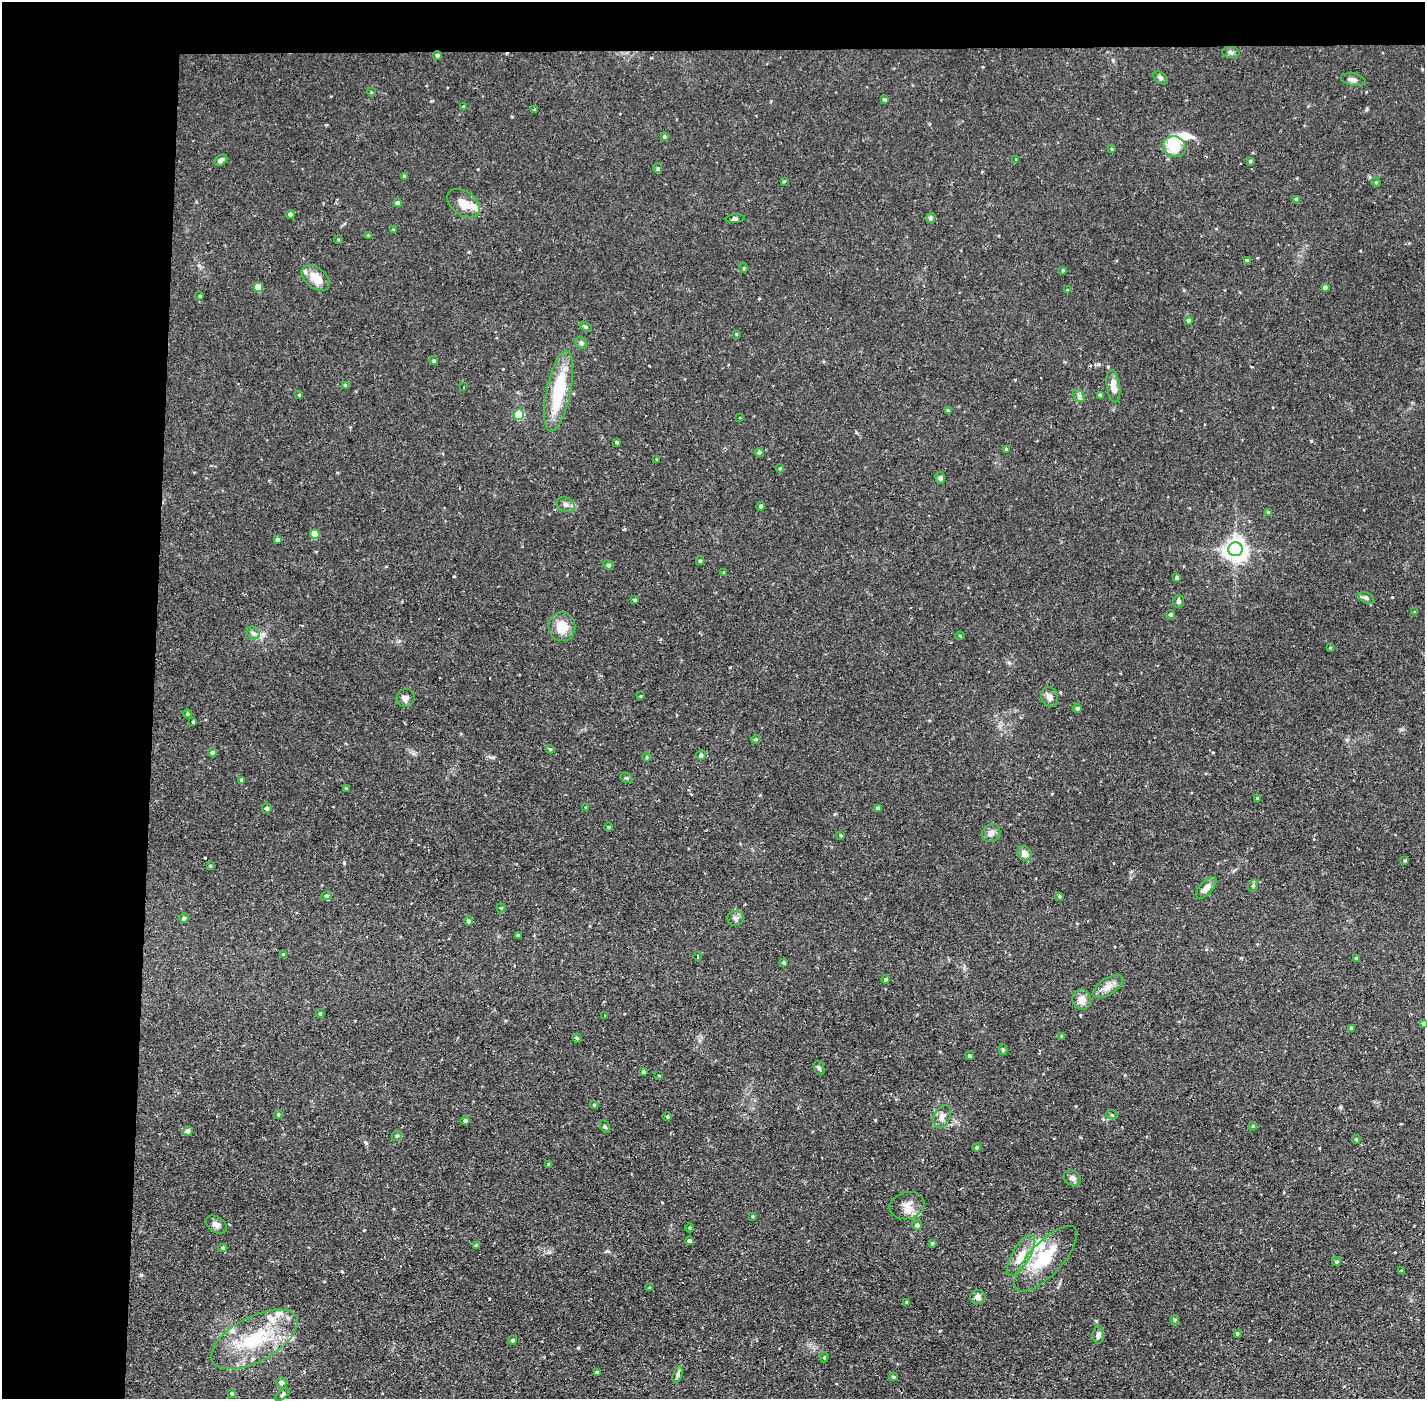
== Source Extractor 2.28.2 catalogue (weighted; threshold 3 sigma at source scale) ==
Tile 1 of 3 x 3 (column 1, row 1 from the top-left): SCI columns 1-1423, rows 2848-4244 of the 4268 x 4297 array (HDU 1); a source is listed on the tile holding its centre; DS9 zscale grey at full resolution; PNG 1427 x 1401 px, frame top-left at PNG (2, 2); each listed source drawn as its Kron ellipse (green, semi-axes under 4 px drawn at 4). Shown black and unused: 14% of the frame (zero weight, under 2 of 3 exposures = <1% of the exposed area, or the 3 px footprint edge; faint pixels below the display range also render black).
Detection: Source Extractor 2.28.2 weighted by HDU 2 'WHT'; one run over the whole footprint, this tile lists its part. Background 0.0735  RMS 0.0063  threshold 0.0284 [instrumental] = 3 sigma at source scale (4.5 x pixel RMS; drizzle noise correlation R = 1.50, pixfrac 1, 0.05/0.05 arcsec/px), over >= 5 px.
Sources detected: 181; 1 inside a brighter object's white glare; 5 cosmic-ray / hot-pixel residue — neither listed nor drawn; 7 inside a brighter listed object's ellipse — not listed separately; the other 168 listed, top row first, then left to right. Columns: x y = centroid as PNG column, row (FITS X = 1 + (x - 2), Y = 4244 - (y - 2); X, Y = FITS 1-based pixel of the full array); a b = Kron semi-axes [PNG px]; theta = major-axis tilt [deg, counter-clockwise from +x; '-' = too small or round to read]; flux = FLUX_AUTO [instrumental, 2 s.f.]
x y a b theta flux
1231 52 8 5 -3 1.5
437 55 4 4 - 1.4
1161 78 8 5 -37 1.3
1353 80 12 6 -11 2.9
371 92 4 3 - 0.47
884 99 3 3 - 0.87
463 107 4 3 - 0.78
535 110 3 3 - 0.66
664 136 4 4 - 0.94
1175 147 12 10 -21 18
1112 149 3 3 - 0.69
221 160 7 5 31 2
1016 160 4 3 - 1.1
1250 161 4 4 - 0.87
658 168 5 4 - 0.91
405 176 3 3 - 1.3
784 181 3 2 - 1
1376 182 5 4 - 0.8
1296 199 4 3 - 0.97
397 203 4 4 - 1.8
463 203 18 11 -35 8.6
290 214 4 4 - 1.9
931 218 5 4 - 1.7
735 219 9 4 4 1.3
393 230 3 3 - 0.79
369 236 4 4 - 0.84
338 239 4 3 - 0.52
1247 261 4 4 - 1.5
744 268 5 3 - 0.55
1063 270 4 4 - 0.65
316 278 16 10 -38 10
258 287 5 5 - 13
1325 287 4 4 - 2.2
1067 290 4 3 - 0.52
200 296 3 3 - 0.85
1188 320 4 4 - 1.5
586 327 7 4 -32 0.92
736 334 4 4 - 0.54
581 343 6 5 - 1.3
434 361 4 4 - 1.1
345 385 4 3 - 0.94
1113 386 16 6 -82 5.9
463 387 3 2 - 1.2
559 391 41 12 78 34
299 395 3 3 - 0.63
1100 395 4 4 - 1.6
1079 396 7 5 -47 1.5
948 411 4 3 - 1
519 415 5 5 - 30
740 418 3 2 - 0.55
617 442 3 3 - 0.89
1006 449 4 4 - 0.59
759 452 4 4 - 1.3
657 459 3 3 - 0.51
780 468 4 3 - 0.53
940 478 6 5 - 1.3
566 504 9 7 -31 2.3
761 506 4 4 - 1.3
1268 512 4 4 - 0.82
315 534 5 5 - 14
277 539 4 4 - 1.7
1235 549 7 7 - 450
700 561 4 3 - 0.99
609 565 6 4 -28 0.93
724 572 3 2 - 0.81
1177 578 4 4 - 1.4
1367 598 8 5 -27 1.4
635 600 3 3 - 1.1
1179 601 6 5 - 1.5
1415 612 4 3 - 0.62
1171 614 4 4 - 1.3
562 627 14 13 - 11
253 633 7 5 -43 1.8
960 636 4 4 - 0.63
1330 648 3 3 - 0.54
640 696 3 3 - 0.55
1049 697 10 8 -66 3.1
406 698 9 8 - 2.8
1077 708 4 4 - 1.2
187 714 4 4 - 0.91
193 722 3 3 - 0.68
756 739 4 4 - 0.82
550 749 4 3 - 0.65
212 752 4 4 - 1.7
701 755 5 5 - 1.7
647 757 5 3 - 0.55
626 778 6 4 -22 0.92
242 780 4 3 - 1.4
346 789 3 3 - 0.65
1258 799 4 3 - 1.1
586 807 3 3 - 0.65
267 808 5 4 - 1.9
878 808 4 4 - 2.2
609 827 5 3 - 0.63
991 833 10 8 41 3.1
841 835 3 3 - 0.67
1025 854 7 7 - 4.1
1405 860 3 3 - 0.7
210 866 4 3 - 0.6
1253 886 6 4 63 1.1
1206 888 13 6 47 3.9
326 896 6 3 18 0.82
1059 896 4 3 - 0.66
501 908 4 4 - 0.79
184 918 4 4 - 1.7
736 918 8 7 - 2.4
469 921 4 4 - 1.7
518 935 4 4 - 0.56
284 955 4 4 - 1.9
698 956 4 3 - 3.3
1356 958 3 3 - 1.2
784 962 4 3 - 0.83
886 979 4 4 - 1.1
1108 986 17 8 33 5.1
1082 1000 10 9 - 5.5
320 1013 4 3 - 0.92
604 1016 3 3 - 2.3
1423 1023 3 3 - 1.2
1352 1028 4 4 - 1.8
1062 1036 4 3 - 0.77
577 1038 4 4 - 0.86
1003 1050 5 4 - 0.92
970 1055 4 3 - 2.2
819 1068 7 5 -66 1.4
643 1072 4 3 - 1.2
659 1076 4 2 - 0.47
594 1105 4 3 - 0.67
278 1114 4 3 - 0.83
1112 1115 6 3 -19 0.79
667 1116 4 3 - 0.58
942 1116 12 8 62 3.6
465 1120 4 4 - 1.3
605 1126 6 4 -62 0.88
1253 1126 4 3 - 0.46
188 1131 5 4 - 2.2
397 1136 5 4 - 0.92
1356 1139 4 4 - 0.9
977 1148 4 4 - 1.1
548 1164 3 3 - 1
1072 1178 9 7 -23 2.4
907 1206 18 13 16 6.9
752 1216 4 4 - 0.67
216 1224 11 7 -33 3.1
917 1225 5 5 - 1.9
690 1228 4 3 - 0.56
689 1241 4 4 - 2.3
932 1243 3 3 - 0.88
476 1245 4 4 - 1.3
223 1248 4 4 - 0.9
1021 1255 23 9 61 8.9
1046 1259 42 16 47 27
1336 1262 4 4 - 1
1402 1271 3 3 - 0.67
650 1288 4 3 - 0.68
978 1297 7 7 - 2.4
907 1302 3 3 - 0.64
1175 1320 4 3 - 0.61
1237 1333 4 3 - 0.89
1098 1335 9 5 85 2.3
254 1339 47 22 28 42
513 1340 4 4 - 1.4
824 1357 5 4 - 0.77
597 1372 3 3 - 1
678 1374 9 4 72 1.5
893 1377 4 3 - 0.82
281 1382 5 5 - 2.4
232 1393 4 3 - 0.82
282 1395 8 4 41 1.1
Overlapping masked pixels (flux is a lower limit): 1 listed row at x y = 1175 147
Isophote crosses this tile's border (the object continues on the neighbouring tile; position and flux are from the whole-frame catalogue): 1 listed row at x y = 1423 1023
Unlisted compact peaks at least as high as the median listed source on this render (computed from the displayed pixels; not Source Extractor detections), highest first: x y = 1311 441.